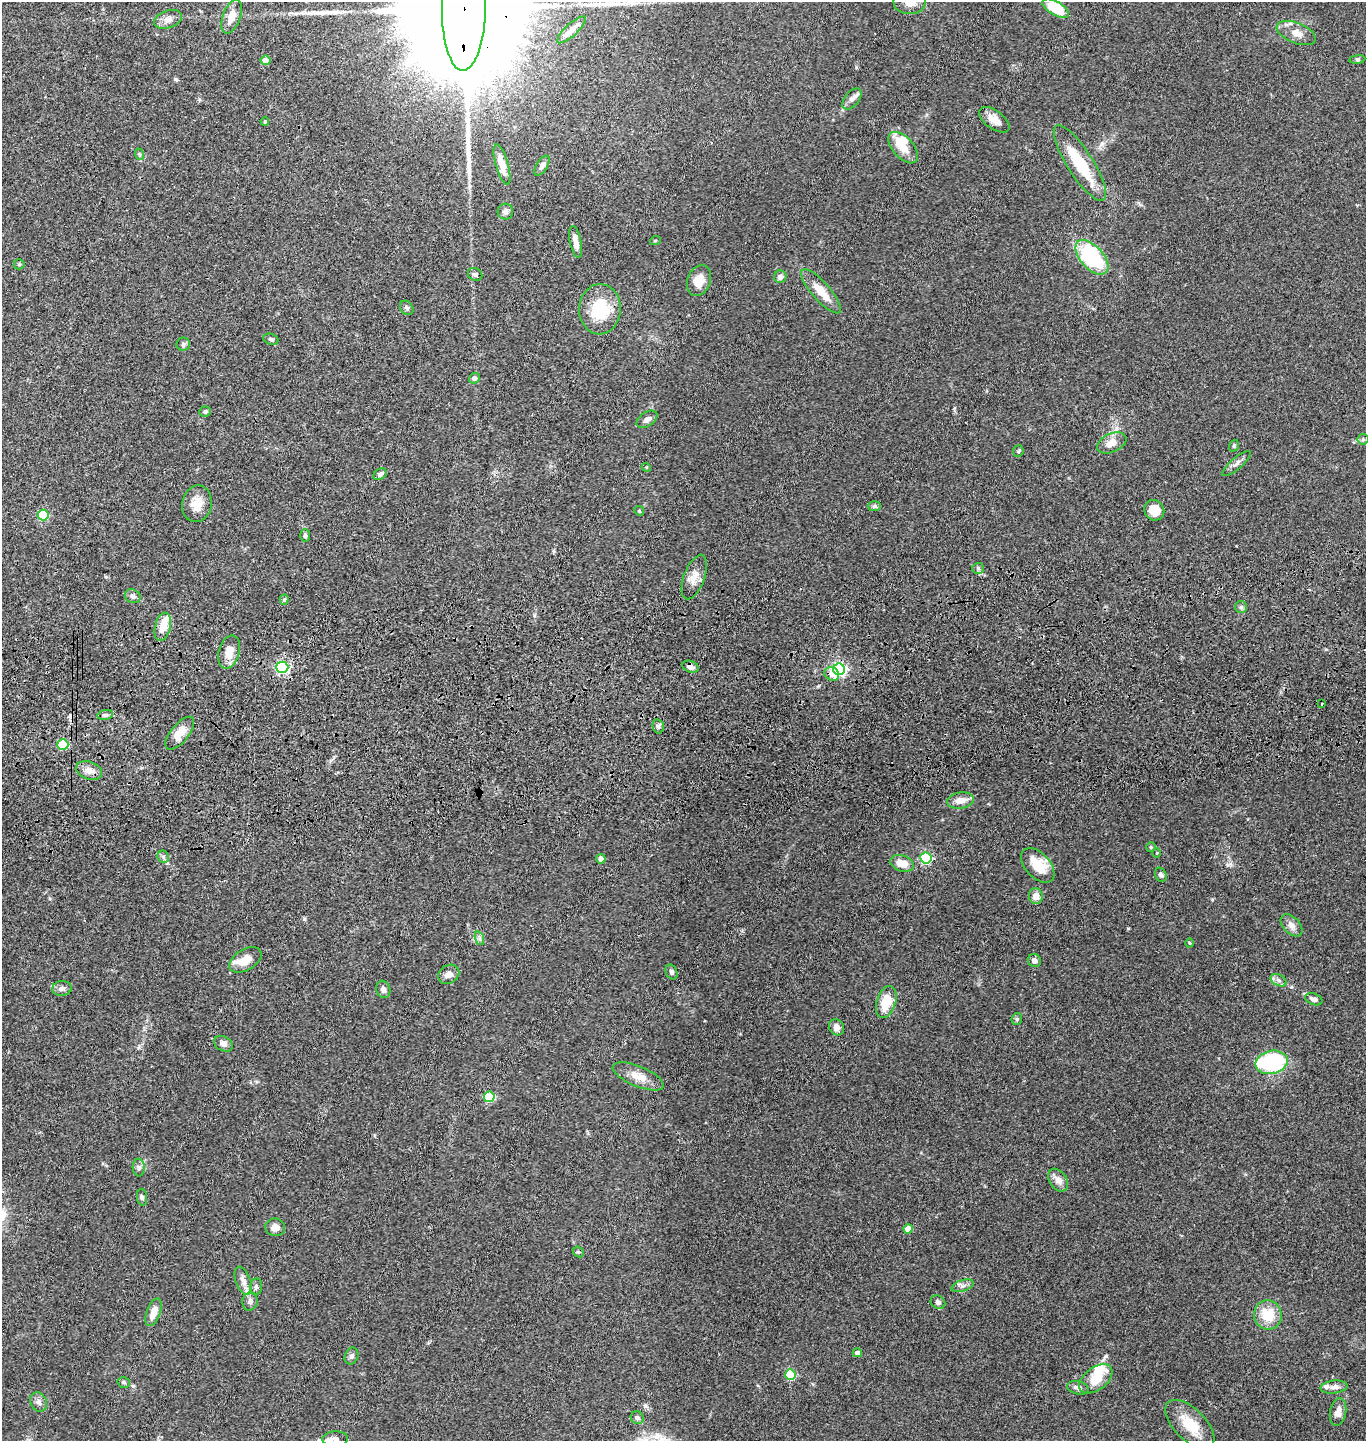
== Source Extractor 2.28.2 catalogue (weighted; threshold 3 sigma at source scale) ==
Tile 5 of 3 x 3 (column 2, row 2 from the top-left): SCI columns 1507-2870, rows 1555-2993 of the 4367 x 4546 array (HDU 1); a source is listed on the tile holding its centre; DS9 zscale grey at full resolution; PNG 1368 x 1443 px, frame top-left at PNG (2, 2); each listed source drawn as its Kron ellipse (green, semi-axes under 4 px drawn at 4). Shown black and unused: <1% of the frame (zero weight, under 3 of 4 exposures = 6% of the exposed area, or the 3 px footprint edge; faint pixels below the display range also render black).
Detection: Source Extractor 2.28.2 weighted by HDU 2 'WHT'; one run over the whole footprint, this tile lists its part. Background 0.0845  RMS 0.0061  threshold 0.0274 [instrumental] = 3 sigma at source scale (4.5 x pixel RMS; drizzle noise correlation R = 1.50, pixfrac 1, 0.05/0.05 arcsec/px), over >= 5 px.
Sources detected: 128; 1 inside a brighter object's white glare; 1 cosmic-ray / hot-pixel residue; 3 long thin detections or spike segments (spike, bleed or trail) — neither listed nor drawn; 7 inside a brighter listed object's ellipse — not listed separately; the other 116 listed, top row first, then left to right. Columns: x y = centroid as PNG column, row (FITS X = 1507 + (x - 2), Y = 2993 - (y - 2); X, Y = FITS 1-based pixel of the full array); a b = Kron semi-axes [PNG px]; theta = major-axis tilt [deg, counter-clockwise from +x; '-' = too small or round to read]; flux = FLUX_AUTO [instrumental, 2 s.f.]
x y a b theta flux
910 2 16 12 2 7.5
464 7 64 22 89 53000
1056 8 15 7 -31 19
232 17 18 8 70 6.9
168 19 14 8 20 3.8
571 30 19 6 42 4.7
1296 33 21 10 -21 6.4
1357 59 8 4 8 0.99
265 60 5 4 - 4.7
852 99 12 7 51 2.9
994 120 18 9 -36 5.7
265 121 4 3 - 0.76
903 148 19 10 -47 9.7
139 154 6 3 -70 0.64
1080 163 44 13 -57 28
502 165 21 6 -74 7.2
542 166 11 5 58 2.4
505 212 8 8 - 1.9
655 241 5 3 - 0.59
576 242 16 5 -79 4.5
1092 257 21 11 -48 59
19 264 5 5 - 0.75
475 274 7 6 - 1.3
780 277 6 6 - 2.7
699 280 16 11 70 7.4
821 291 28 9 -49 12
407 308 8 6 -52 1.3
600 309 25 21 86 26
271 339 7 5 -20 1.3
183 344 7 6 - 1.3
474 378 5 5 - 1.5
205 411 6 5 - 1.2
647 419 11 7 34 2.9
1363 439 5 5 - 0.86
1112 443 15 9 24 6.7
1234 446 6 4 69 0.9
1018 451 6 5 - 0.88
1236 464 18 5 41 2.7
646 467 5 3 - 0.6
380 474 7 5 33 1.9
197 504 18 15 79 8.7
874 506 6 5 - 1.2
1154 510 10 9 - 10
639 511 5 4 - 0.79
43 515 5 5 - 42
305 535 6 5 - 0.93
978 568 6 5 - 1.2
694 577 23 10 70 6.4
133 596 8 6 -28 1.9
284 600 5 4 - 0.95
1241 607 6 6 - 1.3
163 627 14 8 77 8.8
229 652 17 10 75 8.9
282 667 6 5 - 110
690 667 8 5 -20 2.8
839 669 6 6 - 130
832 674 7 6 - 5.3
1322 704 3 2 - 0.51
105 715 8 5 9 1.4
658 726 7 5 -75 1.5
180 733 20 9 51 8.4
63 745 5 5 - 45
89 770 13 9 -18 4.7
960 800 13 8 7 5.9
1151 847 5 5 - 0.72
1157 853 5 3 - 0.54
163 857 6 5 - 1.2
926 858 5 5 - 65
601 859 4 4 - 3.8
902 863 12 8 -19 7.7
1038 865 21 12 -47 14
1161 875 7 5 -64 1.5
1036 896 8 7 - 4.5
1292 925 13 8 -45 3.4
479 938 7 4 -72 1.4
1189 943 4 3 - 0.51
245 960 17 10 30 7.9
1034 961 7 6 - 2.8
672 972 8 5 -66 1.6
449 974 11 9 32 3.7
1279 980 8 5 -27 1.7
62 988 10 7 5 2.5
383 989 9 7 -71 2.3
1314 999 9 5 -20 2.9
886 1002 16 9 72 14
1017 1019 6 5 - 0.99
837 1027 8 7 - 3.3
224 1044 10 7 -25 2.4
1271 1062 16 11 13 75
638 1076 27 10 -22 8.2
489 1097 5 5 - 36
139 1168 9 6 -88 1.8
1058 1180 12 8 -55 4.4
142 1197 8 5 -82 1.3
275 1227 10 9 - 4.1
908 1229 4 4 - 7.5
578 1252 6 5 - 0.83
243 1281 15 7 -70 3.8
963 1286 11 5 17 2.2
256 1287 8 6 83 1.5
250 1301 9 7 77 2.4
938 1302 8 6 -39 2.2
154 1312 14 6 69 7.1
1268 1315 14 14 - 15
857 1353 4 4 - 2.4
351 1356 8 6 66 1.9
790 1374 5 5 - 38
1096 1379 19 11 37 12
124 1382 6 5 - 1.2
1334 1387 13 6 7 3.3
1078 1388 11 6 -13 2.9
39 1402 10 8 -64 2.5
1338 1412 14 8 80 4.6
637 1418 7 6 - 2.1
1190 1424 31 15 -45 16
335 1439 13 7 4 2.3
Overlapping masked pixels (flux is a lower limit): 3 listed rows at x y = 464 7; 690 667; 839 669
Isophote crosses this tile's border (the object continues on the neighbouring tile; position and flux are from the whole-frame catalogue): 3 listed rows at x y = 910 2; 464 7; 335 1439
Unlisted compact peaks at least as high as the median listed source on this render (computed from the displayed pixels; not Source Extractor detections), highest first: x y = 1128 928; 304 919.